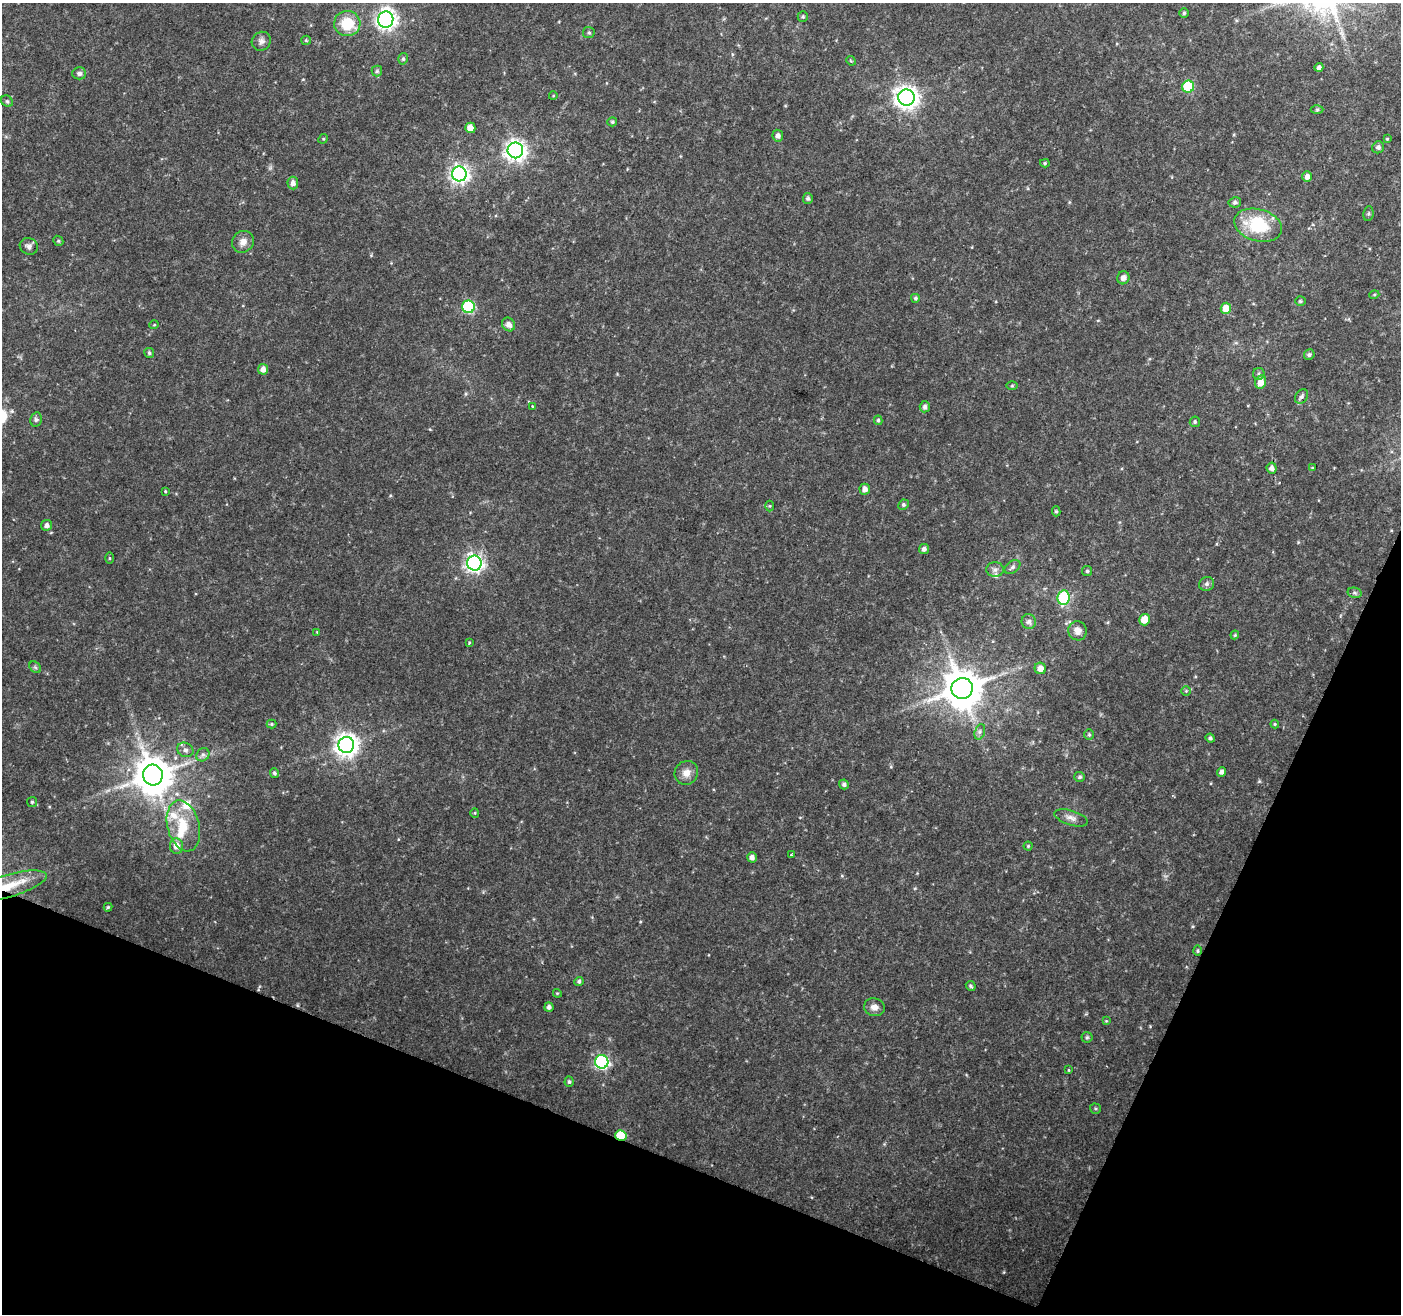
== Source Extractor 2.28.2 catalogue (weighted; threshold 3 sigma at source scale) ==
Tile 15 of 4 x 4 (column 3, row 4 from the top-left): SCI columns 2800-4198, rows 208-1519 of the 5604 x 5729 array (HDU 1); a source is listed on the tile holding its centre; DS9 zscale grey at full resolution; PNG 1403 x 1316 px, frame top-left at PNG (2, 3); each listed source drawn as its Kron ellipse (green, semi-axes under 4 px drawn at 4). Shown black and unused: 20% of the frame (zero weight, under 2 of 3 exposures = <1% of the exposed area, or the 3 px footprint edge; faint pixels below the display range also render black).
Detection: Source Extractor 2.28.2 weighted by HDU 2 'WHT'; one run over the whole footprint, this tile lists its part. Background 0.04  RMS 0.0064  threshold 0.0289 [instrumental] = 3 sigma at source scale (4.5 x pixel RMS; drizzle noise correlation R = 1.50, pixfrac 1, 0.0396/0.0396 arcsec/px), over >= 5 px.
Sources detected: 124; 5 inside a brighter listed object's ellipse — not listed separately; the other 119 listed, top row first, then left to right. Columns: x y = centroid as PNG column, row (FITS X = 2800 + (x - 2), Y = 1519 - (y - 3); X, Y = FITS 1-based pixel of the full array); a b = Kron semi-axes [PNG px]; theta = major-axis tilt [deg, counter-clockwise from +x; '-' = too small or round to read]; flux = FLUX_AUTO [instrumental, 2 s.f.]
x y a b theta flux
1184 13 4 4 - 0.93
803 17 5 5 - 0.97
386 20 8 7 - 310
347 24 13 12 - 20
589 33 6 5 - 1.2
306 40 5 4 - 0.74
261 41 10 9 - 2.8
403 59 6 4 75 1.2
851 61 5 4 - 0.64
1319 67 4 4 - 2
377 71 5 5 - 1
79 73 7 6 - 2.2
1188 87 6 6 - 41
553 96 4 3 - 0.45
906 98 8 8 - 480
7 101 6 5 - 1.1
1317 110 6 4 1 0.91
612 122 5 4 - 1
470 128 5 5 - 5.4
778 136 6 5 - 2.4
323 139 5 4 - 0.68
1387 139 3 3 - 0.62
1378 147 6 5 - 1.8
515 150 8 8 - 370
1045 163 5 4 - 0.91
459 174 7 7 - 250
1307 176 5 5 - 3
293 183 6 5 - 2.8
808 198 5 5 - 1.4
1235 202 6 5 - 1.5
1368 214 7 5 83 1.1
1258 225 24 16 -16 35
58 241 5 4 - 0.88
243 242 11 10 - 4.5
29 246 9 8 - 2.5
1123 278 6 6 - 3.4
1374 295 5 3 - 0.67
915 298 4 4 - 1
1300 301 5 4 - 0.93
468 307 6 6 - 72
1226 308 5 5 - 9.2
509 324 7 6 - 3.8
154 325 5 3 - 0.53
149 353 5 5 - 1.2
1309 355 5 5 - 1.3
263 369 5 5 - 3.9
1259 374 6 5 - 1.3
1261 382 7 5 79 5.7
1012 386 6 4 1 0.74
1302 396 8 6 56 1.9
532 406 3 3 - 0.61
925 407 6 5 - 2
36 419 7 5 77 1.5
878 420 5 4 - 1
1195 422 5 5 - 1
1272 468 5 5 - 3.2
1312 468 4 3 - 0.53
865 489 5 5 - 3.2
165 491 3 2 - 0.51
903 505 5 5 - 1.3
770 506 5 3 - 0.66
1056 511 5 4 - 0.97
46 525 5 5 - 2.5
924 549 5 5 - 2.1
109 558 5 4 - 0.7
474 563 7 7 - 240
1012 567 9 5 37 1.8
995 570 9 7 0 2.5
1087 571 5 5 - 1.1
1207 584 8 7 - 2
1355 593 7 5 -12 1.3
1064 598 7 6 - 41
1144 620 6 5 - 8.1
1029 622 7 7 - 2.4
1078 631 10 9 - 4.2
317 632 4 4 - 0.55
1235 635 4 4 - 0.71
469 642 3 2 - 0.75
35 667 6 5 - 1.3
1040 668 6 5 - 4.9
962 688 10 10 - 2100
1186 691 5 5 - 0.92
272 724 5 4 - 0.81
1275 724 4 4 - 0.71
980 732 8 5 71 1.7
1089 735 5 5 - 1
1210 738 5 4 - 1.2
346 745 8 8 - 520
185 750 8 7 - 2.4
203 755 7 6 - 1.9
1221 772 5 4 - 2.3
274 773 5 4 - 1.3
686 773 12 11 - 5.3
153 775 10 10 - 1900
1080 777 5 5 - 1.3
844 784 5 4 - 1.4
32 802 5 5 - 0.91
475 813 5 4 - 0.71
1071 818 17 7 -17 3.9
183 826 26 16 -75 20
176 846 8 6 -81 5.8
1028 846 4 4 - 0.74
791 855 3 3 - 4.4
752 857 5 4 - 2.7
8 886 40 11 16 22
108 907 4 4 - 0.8
1197 951 5 4 - 1
579 981 4 4 - 1.4
971 986 5 4 - 1.1
557 993 4 3 - 0.58
549 1007 5 4 - 2.1
874 1007 10 9 - 4.2
1106 1021 4 4 - 0.54
1087 1037 5 5 - 0.99
602 1062 7 6 - 140
1069 1070 4 3 - 0.51
569 1082 5 4 - 1.2
1095 1109 5 5 - 0.94
621 1135 6 5 - 26
Overlapping masked pixels (flux is a lower limit): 2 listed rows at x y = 8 886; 621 1135
Isophote crosses this tile's border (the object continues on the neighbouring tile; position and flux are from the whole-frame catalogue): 1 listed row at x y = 8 886